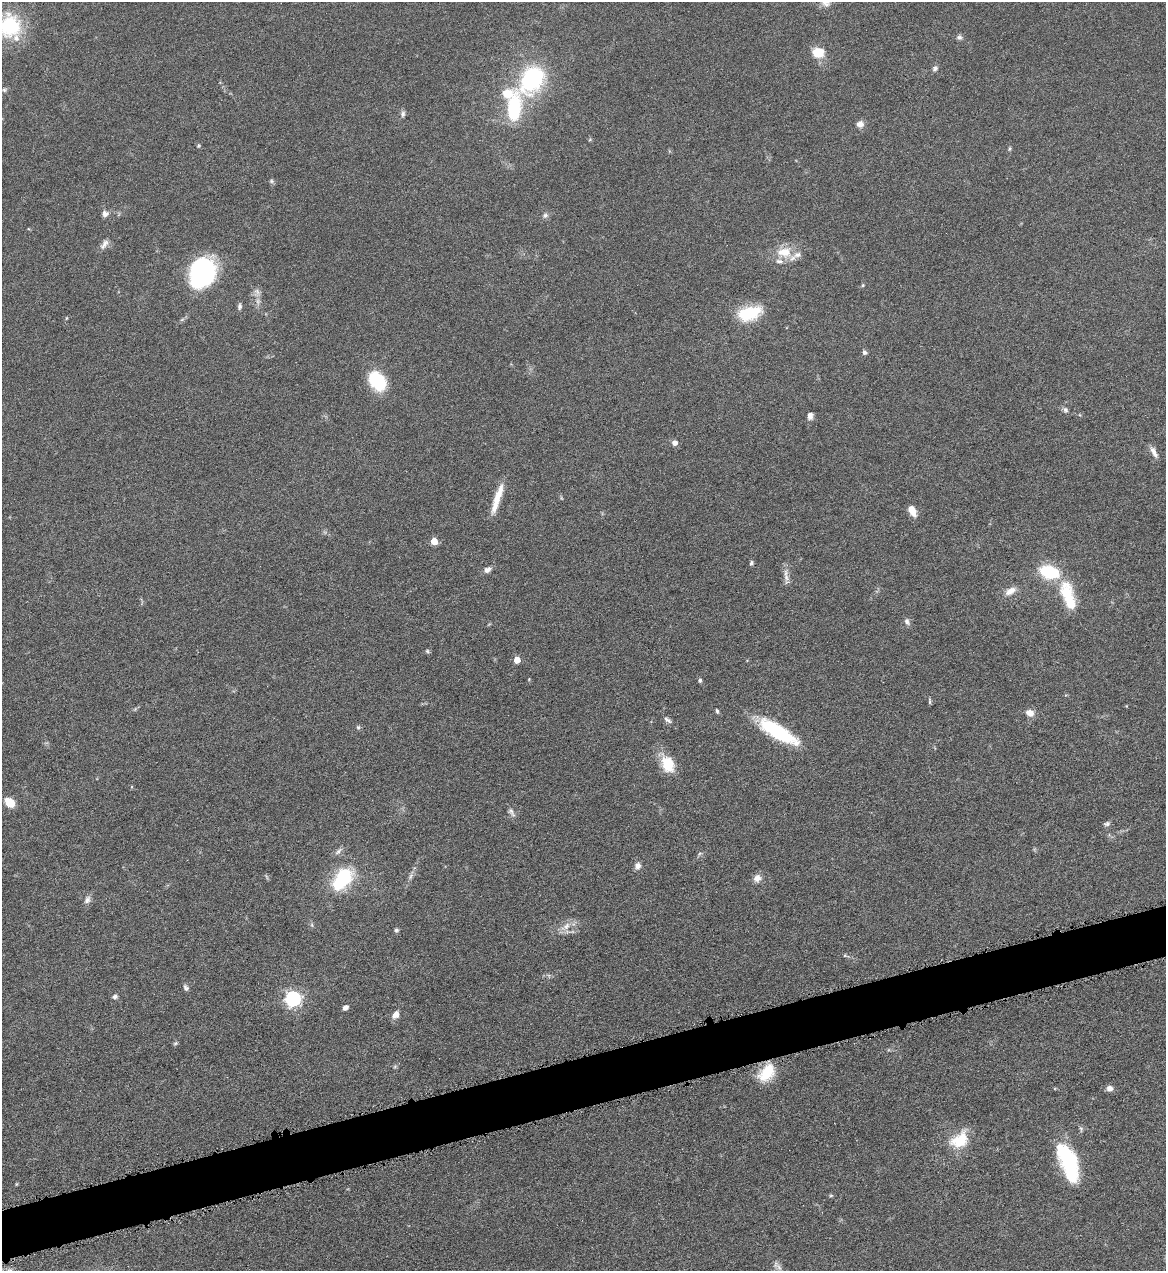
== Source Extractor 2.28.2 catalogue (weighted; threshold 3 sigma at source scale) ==
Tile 7 of 4 x 4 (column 3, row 2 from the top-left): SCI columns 2593-3756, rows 2541-3809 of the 5065 x 5080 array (HDU 1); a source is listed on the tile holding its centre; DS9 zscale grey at full resolution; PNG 1168 x 1273 px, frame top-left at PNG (2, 2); no overlay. Shown black and unused: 4% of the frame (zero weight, under 4 of 8 exposures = <1% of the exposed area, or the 3 px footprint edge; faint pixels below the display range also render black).
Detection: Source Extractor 2.28.2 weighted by HDU 2 'WHT'; one run over the whole footprint, this tile lists its part. Background 0.0459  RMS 0.0034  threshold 0.0141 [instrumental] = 3 sigma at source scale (4.09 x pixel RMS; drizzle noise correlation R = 1.36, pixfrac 0.8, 0.05/0.05 arcsec/px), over >= 5 px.
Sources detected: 83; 1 too faint to see at this stretch — not listed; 6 inside a brighter listed object's ellipse — not listed separately; the other 76 listed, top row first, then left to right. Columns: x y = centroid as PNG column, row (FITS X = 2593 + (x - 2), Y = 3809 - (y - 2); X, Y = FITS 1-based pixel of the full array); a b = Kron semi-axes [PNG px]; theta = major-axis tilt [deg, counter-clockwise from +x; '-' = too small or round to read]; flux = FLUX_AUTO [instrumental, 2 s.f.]
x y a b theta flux
9 26 28 26 64 21
959 37 7 6 - 0.9
818 53 14 11 -2 5.8
935 69 8 6 33 0.82
531 79 21 15 58 44
4 90 6 5 - 0.56
514 108 33 16 85 20
403 114 9 6 81 0.88
860 124 8 7 - 1.9
198 145 6 4 71 0.38
1010 148 6 4 73 0.45
271 181 6 5 - 0.56
105 214 8 8 - 1.3
545 215 7 7 - 0.9
104 244 16 7 54 1.6
784 252 20 13 0 6.7
201 273 27 22 66 48
863 285 5 3 - 0.36
257 292 9 6 -47 1.2
239 307 8 5 80 0.78
749 313 25 14 15 15
66 318 5 3 - 0.27
182 319 6 4 21 0.5
864 352 6 5 - 0.83
377 381 22 15 -51 15
1065 410 7 6 - 0.79
810 416 9 6 88 1.4
675 443 5 5 - 1.8
1154 452 15 6 -59 1.8
497 499 35 7 72 6
912 511 12 7 -63 3.2
434 541 5 5 - 7.5
751 563 6 5 - 0.63
487 570 9 6 30 1.4
1049 572 14 9 -16 21
786 578 12 6 -73 1.5
1010 591 16 8 31 2.6
1066 592 23 15 -78 11
907 622 10 6 -67 1
427 651 6 5 - 0.48
517 660 5 4 - 5
700 680 5 5 - 0.64
929 701 8 3 -85 0.46
1126 706 4 3 - 0.22
717 711 6 4 -74 0.49
1030 713 10 8 -22 2.4
667 720 11 5 -35 0.96
358 727 6 5 - 0.53
778 732 40 12 -31 26
668 764 16 12 -69 9.3
10 803 7 6 - 9.1
511 812 14 6 -59 1.2
1107 824 8 6 11 0.78
338 851 12 5 48 1
700 853 6 4 19 0.46
638 866 8 7 - 1.5
411 876 10 5 67 0.95
343 878 29 17 53 19
757 878 9 8 - 2.2
87 900 11 7 64 1.4
312 925 6 4 -72 0.47
566 926 13 6 53 2.2
396 930 5 5 - 0.63
186 988 9 5 -57 0.79
115 997 6 5 - 0.9
293 999 6 6 - 93
345 1007 6 5 - 1.4
395 1015 9 6 53 2.3
175 1043 6 4 21 0.48
767 1073 24 15 46 9
1109 1088 7 6 - 1.7
960 1140 24 16 38 9.8
1068 1159 35 16 -62 27
16 1184 5 3 - 0.28
831 1196 5 3 - 0.42
779 1267 10 5 -57 1.1
Isophote crosses this tile's border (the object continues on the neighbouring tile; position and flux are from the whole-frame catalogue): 1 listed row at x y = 9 26